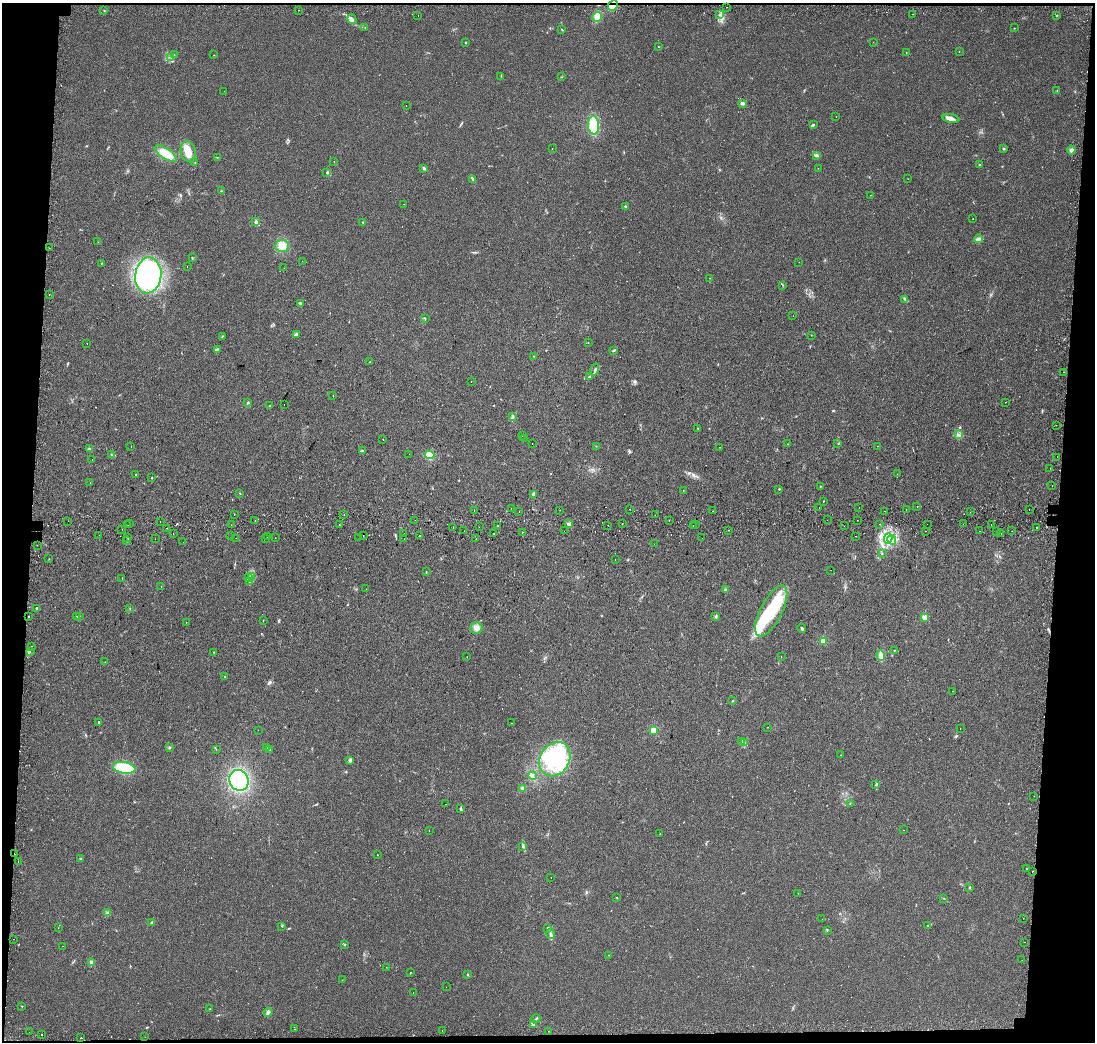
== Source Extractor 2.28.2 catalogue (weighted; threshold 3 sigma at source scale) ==
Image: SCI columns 52-4420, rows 279-4438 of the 4462 x 4713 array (HDU 1 of 3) = the unmasked area's bounding box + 8 px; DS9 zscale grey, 4 x 4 block average (1 PNG px = mean of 4 x 4 image px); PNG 1097 x 1044 px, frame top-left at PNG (2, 3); each listed source drawn as its Kron ellipse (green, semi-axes under 4 px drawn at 4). Shown black and unused: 7% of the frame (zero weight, under 2 of 3 exposures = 4% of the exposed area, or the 3 px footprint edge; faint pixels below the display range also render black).
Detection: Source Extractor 2.28.2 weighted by HDU 2 'WHT'. Background 0.0288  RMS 0.0049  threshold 0.0221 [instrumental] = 3 sigma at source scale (4.5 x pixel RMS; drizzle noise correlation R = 1.50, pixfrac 1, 0.0396/0.0396 arcsec/px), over >= 5 px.
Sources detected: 365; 1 too faint to see at this stretch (4 x 4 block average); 1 inside a brighter object's white glare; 36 cosmic-ray / hot-pixel residue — neither listed nor drawn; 6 coinciding with a brighter row at this scale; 13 inside a brighter listed object's ellipse — not listed separately; the other 308 listed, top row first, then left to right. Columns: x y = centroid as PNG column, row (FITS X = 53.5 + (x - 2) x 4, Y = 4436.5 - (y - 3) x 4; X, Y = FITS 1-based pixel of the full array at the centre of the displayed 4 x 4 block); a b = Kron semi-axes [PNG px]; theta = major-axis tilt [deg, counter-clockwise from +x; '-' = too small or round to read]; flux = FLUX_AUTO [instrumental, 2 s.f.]
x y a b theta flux
613 5 6 4 47 16
726 7 2 2 - 2.2
104 10 2 2 - 1.3
298 10 2 2 - 1
913 14 2 2 - 2.4
418 15 2 2 - 2.9
719 15 2 2 - 1.2
1057 16 2 2 - 2
597 17 5 4 - 16
352 19 5 3 - 6.9
365 27 2 2 - 0.56
1014 28 2 2 - 1.2
562 30 2 2 - 1.6
465 42 2 2 - 1.8
873 42 2 2 - 0.62
658 47 2 2 - 1.4
959 51 2 2 - 1.5
906 52 2 2 - 1.2
174 55 2 2 - 0.65
214 55 2 2 - 1
171 57 2 2 - 1.4
501 76 2 2 - 1.1
561 77 2 2 - 0.68
224 91 2 2 - 0.5
1057 91 2 2 - 1.1
742 103 2 2 - 28
406 105 2 2 - 2.1
836 116 2 2 - 1.1
951 119 8 3 -11 16
813 124 3 2 - 2.6
593 125 9 5 -86 86
1004 148 2 2 - 1.7
552 149 2 2 - 0.69
1071 150 4 3 - 9.6
188 152 10 7 -79 33
166 153 12 5 -33 49
816 155 2 2 - 1.7
217 157 2 2 - 1.1
334 162 2 2 - 1.5
195 163 2 2 - 1.3
979 164 3 2 - 1.5
818 168 2 2 - 0.76
423 169 2 2 - 1.7
327 172 3 2 - 2.1
473 179 3 2 - 1.8
908 179 2 2 - 2.8
221 191 2 2 - 1.1
871 195 2 2 - 0.97
403 204 2 2 - 0.77
625 206 2 2 - 3.8
973 219 2 2 - 0.73
256 222 4 3 - 4.8
363 222 2 2 - 3.2
978 239 4 3 - 6.3
98 242 2 2 - 0.56
282 246 7 6 - 26
49 248 2 2 - 0.74
192 258 3 2 - 1.9
302 261 2 2 - 0.43
799 262 2 2 - 0.49
101 263 2 2 - 1.3
187 267 2 2 - 2.5
284 268 2 2 - 0.49
148 275 18 13 82 400
710 278 2 2 - 0.62
783 285 2 2 - 0.9
49 295 2 2 - 0.92
905 299 3 2 - 3.1
300 303 3 2 - 3.6
793 316 2 2 - 1
425 319 2 2 - 1.2
297 334 3 2 - 2.9
811 335 2 2 - 0.83
222 337 2 2 - 1.6
87 343 2 2 - 1
588 343 2 2 - 0.87
218 349 2 2 - 1.3
613 350 3 2 - 2.3
533 356 2 2 - 0.81
370 362 2 2 - 7.5
595 369 6 2 74 5
1063 372 2 2 - 1.2
589 377 2 2 - 2.2
471 382 2 2 - 0.71
333 396 2 2 - 0.65
1005 402 2 2 - 1
248 403 4 2 - 2.1
270 405 2 2 - 1.5
284 405 2 2 - 5.3
513 416 4 2 - 3.7
1056 425 2 2 - 1.8
698 428 2 2 - 1.8
522 435 2 2 - 15
958 435 4 2 - 3
524 438 2 2 - 0.5
383 439 2 2 - 0.58
838 443 2 2 - 1
532 444 2 2 - 1.3
787 444 2 2 - 0.91
596 446 2 2 - 0.76
878 446 2 2 - 2
131 447 2 2 - 0.57
719 447 2 2 - 2.3
89 449 2 2 - 21
362 450 2 2 - 1.9
409 454 2 2 - 0.38
112 455 2 2 - 1.8
430 455 5 3 - 36
1057 457 2 2 - 1
92 459 2 2 - 1.4
1050 468 2 2 - 0.72
897 474 2 2 - 0.94
136 475 2 2 - 3.1
152 478 2 2 - 1.5
90 482 2 2 - 2
1052 486 2 2 - 2.9
820 487 2 2 - 0.99
779 489 2 2 - 1.5
683 490 2 2 - 0.66
240 493 2 2 - 1.3
533 494 4 3 - 6.5
823 501 2 2 - 1.7
917 506 2 2 - 0.86
859 507 2 2 - 1.2
511 508 2 2 - 1.1
819 508 2 2 - 0.81
629 509 2 2 - 1.3
906 509 2 2 - 3.2
1029 509 2 2 - 0.68
560 510 2 2 - 1.1
474 511 2 2 - 2.3
519 511 2 2 - 5
713 511 2 2 - 0.77
885 511 2 2 - 3.1
970 512 2 2 - 0.71
234 514 2 2 - 1.2
344 515 2 2 - 11
655 515 2 2 - 0.97
415 520 2 2 - 0.87
669 520 2 2 - 16
827 520 2 2 - 1.7
857 520 2 2 - 0.65
68 521 2 2 - 1.3
160 521 2 2 - 1.1
255 521 2 2 - 3.9
130 523 2 2 - 3.3
622 523 2 2 - 1.1
569 524 2 2 - 33
880 524 2 2 - 6.5
927 524 2 2 - 1
963 524 2 2 - 3
128 525 2 2 - 1.1
231 525 2 2 - 1.2
339 525 2 2 - 2.3
608 525 2 2 - 1.2
693 525 2 2 - 1.7
695 525 2 2 - 1.6
991 525 2 2 - 2.6
498 526 2 2 - 1.7
844 526 2 2 - 0.84
479 527 2 2 - 1.9
166 528 2 2 - 1.3
453 528 2 2 - 0.65
1036 528 2 2 - 13
122 529 2 2 - 1
728 530 2 2 - 0.58
464 531 2 2 - 0.74
564 531 2 2 - 0.5
926 531 2 2 - 0.58
979 531 2 2 - 9.2
997 531 2 2 - 2.6
1012 531 2 2 - 2.5
523 532 2 2 - 2.7
404 533 2 2 - 1
493 533 2 2 - 2
1001 533 2 2 - 0.53
173 534 2 2 - 5.7
99 535 2 2 - 0.58
363 535 2 2 - 2.1
231 536 2 2 - 0.67
419 536 2 2 - 5.5
855 536 2 2 - 10
268 537 2 2 - 3.3
128 538 2 2 - 1.5
236 538 2 2 - 0.5
266 538 2 2 - 22
275 538 2 2 - 1.7
359 538 2 2 - 2.1
702 538 2 2 - 0.48
888 538 5 3 - 14
155 539 2 2 - 0.6
404 539 2 2 - 0.48
476 539 2 2 - 4.5
127 540 2 2 - 2.9
892 540 5 4 - 11
183 542 2 2 - 0.57
654 544 2 2 - 2.9
37 545 2 2 - 2.3
882 554 2 2 - 1
49 559 2 2 - 0.9
615 560 2 2 - 0.74
831 570 2 2 - 3.3
426 572 2 2 - 0.96
251 576 3 2 - 4.6
122 578 2 2 - 0.75
249 578 3 2 - 3.6
250 582 3 2 - 2.9
161 586 2 2 - 1.7
366 589 2 2 - 0.53
726 590 3 3 - 3.8
36 608 2 2 - 7.1
130 609 2 2 - 0.92
771 611 28 10 63 140
29 616 2 2 - 16
77 616 2 2 - 1.2
79 616 2 2 - 1.9
716 617 4 2 - 2.6
925 617 2 2 - 91
263 620 2 2 - 0.82
186 622 2 2 - 0.44
476 628 6 5 - 17
802 628 4 3 - 4.1
823 641 2 2 - 110
32 646 2 2 - 2.8
894 650 2 2 - 0.82
30 652 2 2 - 0.96
214 652 2 2 - 1.2
881 656 5 4 - 20
467 657 2 2 - 0.53
781 657 2 2 - 0.62
105 662 2 2 - 0.75
225 677 2 2 - 1.8
952 691 2 2 - 0.4
732 701 2 2 - 1.4
99 722 2 2 - 9.2
512 723 2 2 - 1.3
768 727 2 2 - 0.57
960 728 2 2 - 0.71
258 730 2 2 - 0.55
653 730 2 2 - 130
742 741 2 2 - 2.4
744 743 3 2 - 3.2
169 748 2 2 - 2.5
266 748 2 2 - 1.5
216 749 2 2 - 0.55
270 749 2 2 - 1.2
841 755 2 2 - 0.81
555 759 18 14 59 130
350 760 4 3 - 5.8
124 768 11 5 -9 99
533 776 4 2 - 4.5
239 780 11 9 -65 170
876 785 2 2 - 1.5
522 789 3 3 - 6.5
1034 796 2 2 - 2.3
850 803 2 2 - 0.81
445 804 2 2 - 1
460 809 2 2 - 2
904 830 2 2 - 0.93
429 831 2 2 - 0.62
660 834 2 2 - 1.1
523 847 2 2 - 0.93
15 854 2 2 - 3.2
377 855 2 2 - 7.1
80 858 2 2 - 2.1
18 862 2 2 - 12
1026 868 2 2 - 3.6
1032 871 2 2 - 2.2
551 877 2 2 - 0.99
970 887 2 2 - 2.5
798 893 2 2 - 0.79
617 897 2 2 - 0.85
943 898 2 2 - 0.74
108 913 3 2 - 3.4
1023 918 2 2 - 0.6
822 919 2 2 - 0.69
152 922 3 2 - 2.9
928 925 2 2 - 1.5
282 926 2 2 - 0.89
58 928 2 2 - 0.66
547 928 3 2 - 3.2
827 930 2 2 - 0.9
550 934 5 2 - 6.1
13 939 2 2 - 1.2
1025 942 2 2 - 2.8
344 944 2 2 - 5.3
62 946 2 2 - 0.42
608 955 2 2 - 1
1022 960 2 2 - 1.1
91 962 3 3 - 7.9
386 967 2 2 - 0.5
410 973 2 2 - 1.4
467 974 3 2 - 1.5
342 980 2 2 - 0.7
446 987 2 2 - 0.59
413 992 2 2 - 1.5
22 1006 2 2 - 1.5
210 1009 2 2 - 1.2
268 1012 4 2 - 5
536 1019 4 2 - 2.9
533 1024 3 2 - 2.6
295 1029 2 2 - 4.7
442 1030 2 2 - 1.4
548 1031 2 2 - 0.73
29 1032 2 2 - 0.68
42 1034 2 2 - 3.1
145 1037 2 2 - 0.92
81 1038 2 2 - 6.2
Overlapping masked pixels (flux is a lower limit): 2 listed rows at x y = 613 5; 15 854
Diffuse or blended objects may show on this block-average render without a row.